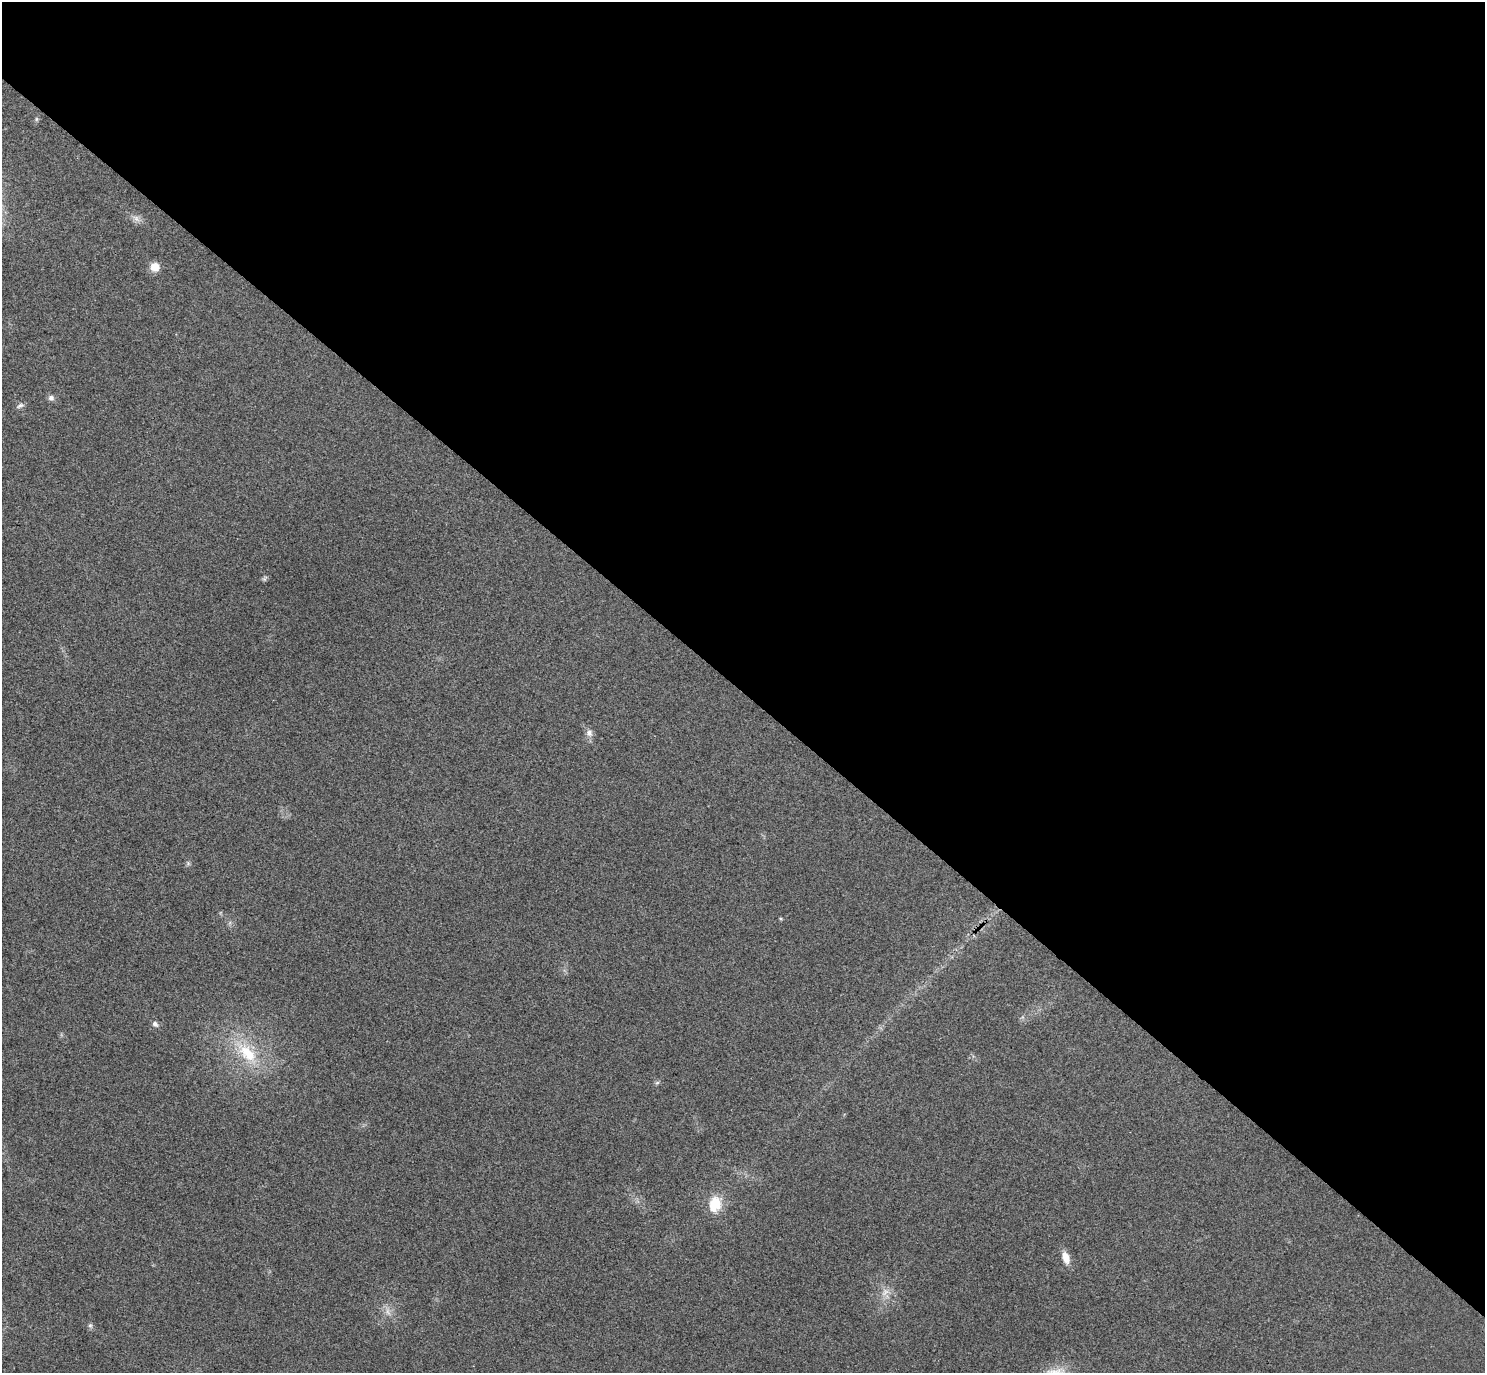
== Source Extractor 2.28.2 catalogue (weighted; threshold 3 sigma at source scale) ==
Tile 3 of 4 x 4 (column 3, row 1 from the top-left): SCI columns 3012-4494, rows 4315-5685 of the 6023 x 6026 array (HDU 1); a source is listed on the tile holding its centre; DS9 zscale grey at full resolution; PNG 1487 x 1375 px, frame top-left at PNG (2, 2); no overlay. Shown black and unused: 51% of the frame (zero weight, under 3 of 4 exposures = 6% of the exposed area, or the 3 px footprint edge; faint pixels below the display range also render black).
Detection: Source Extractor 2.28.2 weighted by HDU 2 'WHT'; one run over the whole footprint, this tile lists its part. Background 0.0272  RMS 0.0062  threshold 0.0281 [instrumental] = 3 sigma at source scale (4.5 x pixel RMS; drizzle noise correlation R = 1.50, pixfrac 1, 0.05/0.05 arcsec/px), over >= 5 px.
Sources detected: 19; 2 too faint to see at this stretch — not listed; the other 17 listed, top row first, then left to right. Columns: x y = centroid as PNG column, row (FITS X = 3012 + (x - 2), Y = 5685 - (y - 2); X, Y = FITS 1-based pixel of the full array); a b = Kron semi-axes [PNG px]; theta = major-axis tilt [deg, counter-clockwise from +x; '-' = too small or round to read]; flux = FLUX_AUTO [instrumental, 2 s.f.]
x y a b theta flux
37 119 6 5 - 1.1
136 218 16 8 -35 4.1
155 267 10 9 - 7.9
51 398 7 7 - 2.5
20 405 11 6 25 2.1
264 578 9 5 59 1.3
589 733 12 9 -82 3.5
188 863 7 5 -69 1.3
781 918 4 4 - 0.78
1022 1017 7 4 -71 1.1
155 1024 8 6 -37 2.4
247 1053 48 19 -48 37
657 1083 7 5 41 1.2
715 1204 22 16 78 16
1066 1258 14 8 -72 7.6
885 1292 16 10 33 6.4
90 1325 7 6 - 1.5